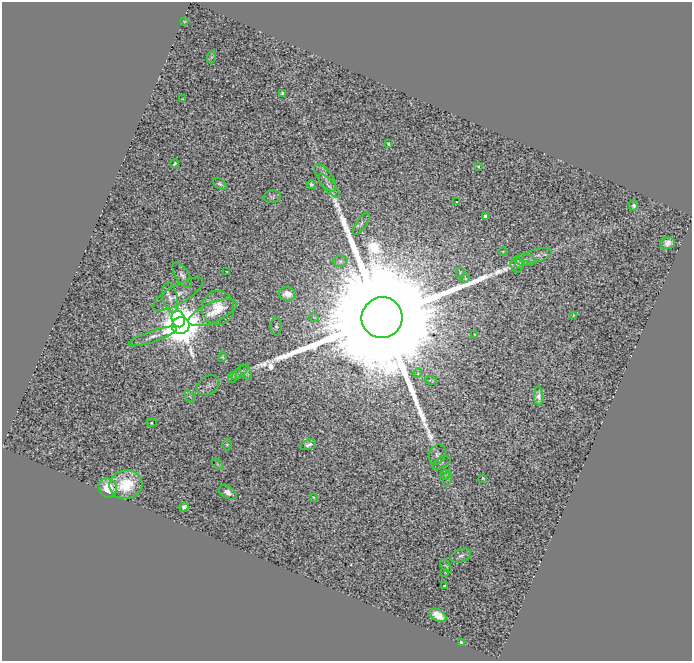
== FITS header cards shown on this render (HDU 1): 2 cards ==
NAXIS1  =                  690
NAXIS2  =                  659

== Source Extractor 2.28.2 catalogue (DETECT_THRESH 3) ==
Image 690 x 659 px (HDU 1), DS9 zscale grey, 1 PNG px = 1 image px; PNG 694 x 663 px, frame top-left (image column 1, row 659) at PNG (2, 2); each listed source drawn as its Kron ellipse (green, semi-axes under 4 px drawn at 4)
Background 0.857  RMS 0.14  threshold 0.425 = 3 sigma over >= 5 px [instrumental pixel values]
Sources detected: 69; all 69 listed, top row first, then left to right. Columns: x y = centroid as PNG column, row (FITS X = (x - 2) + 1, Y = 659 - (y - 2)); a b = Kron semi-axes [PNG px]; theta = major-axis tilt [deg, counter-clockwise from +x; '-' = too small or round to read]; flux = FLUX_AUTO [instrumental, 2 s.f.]
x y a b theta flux
184 21 4 2 - 6.8
211 57 7 4 69 14
283 93 4 4 - 20
183 99 3 2 - 5.9
388 144 4 3 - 15
175 164 4 3 - 14
478 166 3 3 - 16
325 178 16 7 -55 59
220 184 7 4 -33 25
311 184 4 4 - 16
329 186 15 5 -49 38
272 197 8 6 8 23
456 202 3 3 - 20
633 206 5 5 - 25
486 216 4 4 - 73
361 224 13 5 56 22
668 243 7 6 - 58
503 251 4 3 - 8.9
537 255 15 6 14 41
525 260 11 6 -3 25
340 261 7 5 9 19
520 263 5 4 - 16
517 265 8 6 -79 21
227 272 3 2 - 8.3
460 272 5 2 - 8.8
182 275 14 6 -58 46
465 278 4 4 - 9.4
178 294 29 9 30 100
287 294 9 6 -7 86
170 298 15 7 -79 60
218 308 17 16 - 200
213 313 26 10 23 150
574 315 3 3 - 6
314 317 5 3 - 7.7
382 318 20 20 - 990000
178 319 8 6 -68 2200
181 326 9 8 - 42000
276 326 9 5 -89 20
474 335 4 2 - 7.6
153 336 25 5 19 70
222 357 5 4 - 11
240 372 10 4 40 23
246 372 9 5 -58 20
418 373 5 3 - 9.5
233 377 6 3 70 10
431 380 6 3 -8 13
208 385 12 9 32 41
190 396 7 4 -55 14
539 396 9 4 -88 44
151 423 5 4 - 17
227 445 6 5 - 14
308 445 8 5 16 38
437 454 10 8 66 38
441 463 10 5 27 24
218 464 7 4 -46 11
445 475 5 5 - 12
447 478 8 4 82 21
483 478 4 3 - 8.6
126 485 17 14 10 310
108 488 10 8 -63 200
228 492 9 6 -32 50
313 497 4 3 - 7.7
184 507 5 4 - 26
461 556 10 6 22 31
446 566 8 4 -51 13
445 572 2 2 - 6.5
444 586 3 3 - 75
438 615 9 5 -30 180
461 642 3 3 - 25